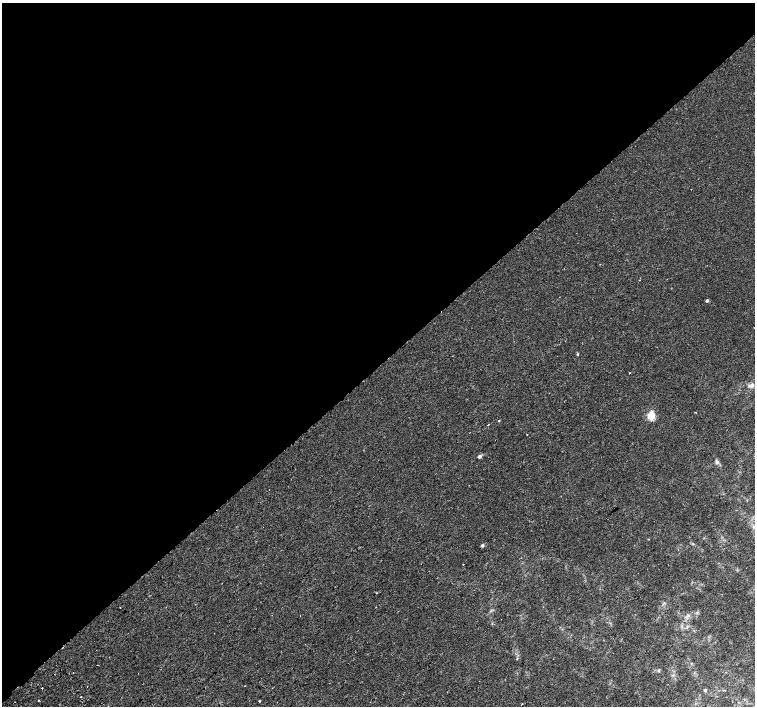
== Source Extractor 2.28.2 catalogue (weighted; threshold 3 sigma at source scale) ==
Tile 2 of 4 x 4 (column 2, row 1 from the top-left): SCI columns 1550-3054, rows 4419-5825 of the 6115 x 6087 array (HDU 1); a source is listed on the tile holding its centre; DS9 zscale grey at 2 x 2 block average (1 PNG px = mean of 2 x 2 image px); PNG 757 x 708 px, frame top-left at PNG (2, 3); no overlay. Shown black and unused: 52% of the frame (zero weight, under 2 of 3 exposures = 3% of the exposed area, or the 3 px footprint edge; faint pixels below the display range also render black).
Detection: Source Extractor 2.28.2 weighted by HDU 2 'WHT'; one run over the whole footprint, this tile lists its part. Background 0.00425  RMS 0.0025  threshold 0.011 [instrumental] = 3 sigma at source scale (4.5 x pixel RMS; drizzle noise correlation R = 1.50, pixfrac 1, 0.0396/0.0396 arcsec/px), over >= 5 px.
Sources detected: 19; all 19 listed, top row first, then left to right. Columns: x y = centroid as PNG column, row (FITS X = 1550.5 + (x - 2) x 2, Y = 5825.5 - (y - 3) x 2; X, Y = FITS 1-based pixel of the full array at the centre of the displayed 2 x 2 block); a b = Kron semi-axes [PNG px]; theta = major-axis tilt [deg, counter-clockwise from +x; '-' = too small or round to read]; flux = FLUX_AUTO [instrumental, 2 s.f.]
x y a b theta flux
639 280 2 2 - 0.51
707 300 2 2 - 1.5
578 354 3 2 - 0.54
629 373 2 2 - 0.83
751 385 8 4 33 1.6
651 416 3 3 - 32
499 421 2 2 - 0.44
527 435 2 2 - 0.69
479 456 3 2 - 2.6
717 462 6 4 41 1
483 545 3 3 - 1.4
463 564 2 2 - 0.22
87 686 2 2 - 0.2
42 688 2 2 - 3.8
705 690 2 2 - 1.5
81 697 2 2 - 0.58
38 700 2 2 - 1.1
259 701 2 2 - 1.2
522 704 2 2 - 0.24
Diffuse or blended objects may show on this block-average render without a row.